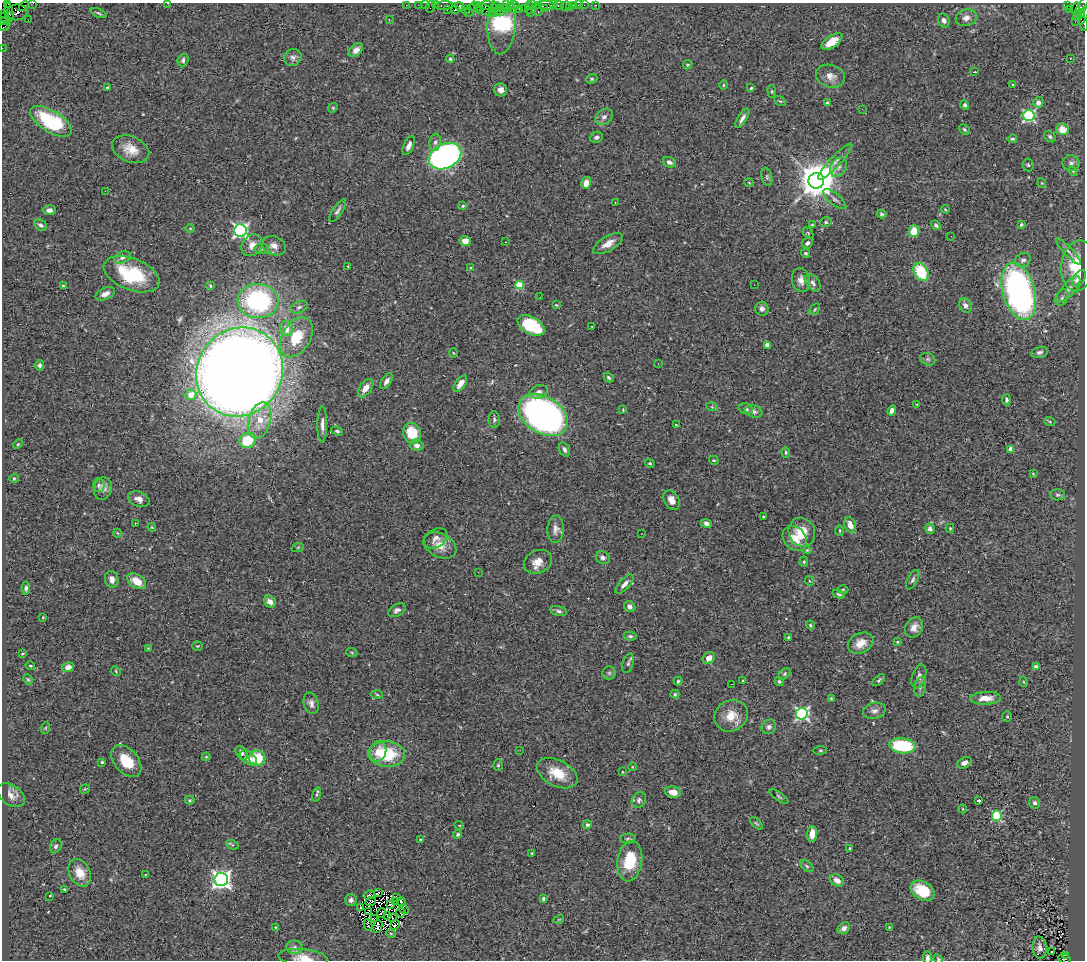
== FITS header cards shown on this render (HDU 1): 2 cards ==
NAXIS1  =                 1083
NAXIS2  =                  958

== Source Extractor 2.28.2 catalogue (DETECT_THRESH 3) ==
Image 1083 x 958 px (HDU 1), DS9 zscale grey, 1 PNG px = 1 image px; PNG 1087 x 962 px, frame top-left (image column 1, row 958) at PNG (2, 3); each listed source drawn as its Kron ellipse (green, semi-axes under 4 px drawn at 4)
Background 0.789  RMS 0.057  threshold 0.17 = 3 sigma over >= 5 px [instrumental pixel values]
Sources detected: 373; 9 with non-positive FLUX_AUTO (blend fragments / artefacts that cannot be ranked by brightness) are neither listed nor drawn; the other 364 listed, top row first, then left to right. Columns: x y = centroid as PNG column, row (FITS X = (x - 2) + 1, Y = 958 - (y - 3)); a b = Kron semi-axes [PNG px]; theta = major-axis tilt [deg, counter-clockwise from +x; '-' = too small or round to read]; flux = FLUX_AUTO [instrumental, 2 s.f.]
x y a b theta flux
7 3 3 2 - 30
33 3 2 2 - 20
167 3 2 2 - 55
406 5 2 2 - 23
418 5 2 2 - 33
425 5 2 2 - 23
435 5 2 2 - 36
444 5 9 3 2 110
496 5 4 2 - 160
507 5 4 2 - 41
513 5 6 2 -10 150
533 5 4 3 - 84
538 5 3 2 - 49
547 5 9 4 -9 200
554 5 3 2 - 54
558 5 5 3 - 73
574 5 3 3 - 61
578 5 2 2 - 12
584 5 2 2 - 28
595 5 3 2 - 18
24 6 5 2 - 80
474 6 5 2 - 51
486 6 7 3 5 190
566 6 5 2 - 24
1067 6 4 3 - 790
430 7 6 2 72 65
460 7 5 4 - 240
569 7 2 2 - 9.9
1082 7 11 3 61 190
501 8 3 3 - 200
511 8 5 3 - 120
524 8 2 2 - 37
529 8 6 2 90 87
544 8 4 2 - 87
478 9 4 3 - 240
485 9 13 4 -29 440
495 9 2 2 - 68
505 9 3 2 - 99
520 9 2 2 - 28
1076 9 7 3 84 300
447 10 4 2 - 54
455 10 4 3 - 130
465 10 2 2 - 100
1070 10 2 2 - 16
470 11 6 3 62 110
501 11 4 2 - 290
9 12 9 3 -82 220
17 12 11 8 8 560
493 12 2 2 - 48
531 12 5 2 - 87
538 12 3 2 - 140
98 13 8 3 -24 6.5
5 14 3 2 - 35
1079 15 6 4 35 280
1084 15 10 4 67 270
9 17 4 3 - 110
966 18 11 8 18 23
5 19 7 3 -45 200
389 19 3 3 - 2.9
28 20 2 2 - 4.1
944 20 7 5 -71 15
3 22 4 3 - 43
1075 22 2 2 - 37
502 23 31 14 86 470
1084 24 7 3 -78 62
4 27 5 2 - 15
832 42 12 6 33 49
2 48 2 2 - 18
356 50 8 5 45 19
293 57 9 8 - 15
1070 58 2 2 - 2.9
450 59 4 4 - 5.3
183 60 6 5 - 11
688 65 5 3 - 3.4
975 72 3 2 - 4
830 76 15 11 -15 30
592 79 6 4 23 5.5
1012 84 3 2 - 5.5
723 85 5 3 - 3.7
107 88 3 3 - 7.5
751 88 4 3 - 4.3
501 90 6 6 - 23
772 91 6 3 -82 4.2
780 101 6 3 -34 4.2
1038 102 5 5 - 16
827 103 3 3 - 5.5
965 105 4 4 - 7.3
333 108 5 4 - 4.1
862 109 3 2 - 3.7
1029 116 5 5 - 540
604 117 10 7 38 18
742 118 11 4 59 17
51 121 23 10 -32 300
964 129 6 4 -45 6.2
1062 129 6 5 - 57
596 137 7 5 20 11
1050 137 7 5 -41 7.7
1012 139 5 3 - 5.6
435 142 8 6 80 13
409 146 10 5 66 20
131 149 19 12 -22 57
445 156 17 12 27 1300
835 161 24 5 47 26
669 162 6 5 - 14
1071 163 8 8 - 13
1028 165 6 5 - 6.5
839 167 10 7 57 18
1073 171 5 3 - 3.4
767 177 9 5 -77 8.1
816 181 8 7 - 11000
586 183 6 5 - 32
749 183 5 3 - 3.2
1042 183 5 3 - 3.2
105 191 2 2 - 29
835 199 14 5 -39 16
615 203 3 3 - 3.3
463 206 4 3 - 5.2
945 209 4 3 - 3.1
49 210 6 5 - 17
338 211 13 5 56 12
882 214 5 4 - 6.1
826 222 6 4 13 5.6
41 225 7 5 -36 12
812 225 4 2 - 3.2
936 225 5 4 - 9.1
1021 225 3 3 - 7.7
190 228 5 3 - 3.2
240 230 6 6 - 990
914 231 6 5 - 78
808 233 6 3 -46 4
951 236 2 2 - 2.1
465 241 5 5 - 32
505 242 3 2 - 6.2
807 243 6 5 - 11
608 244 16 7 30 33
252 245 11 9 51 37
274 246 12 9 -22 26
262 249 7 5 4 8.7
1068 251 17 4 -47 16
806 253 4 4 - 7.3
122 257 9 5 19 14
1023 260 8 6 32 16
348 266 2 2 - 2.7
1078 266 25 16 82 170
471 268 3 3 - 3.6
921 272 10 6 -60 160
132 274 29 15 -21 250
1079 278 9 5 55 31
801 280 12 9 -78 25
813 283 10 6 -52 15
519 285 4 4 - 170
754 285 2 2 - 2.8
63 286 3 3 - 4.9
210 286 3 2 - 4.1
1069 289 16 6 49 24
1019 291 29 16 -74 1300
105 294 10 5 25 20
540 297 2 2 - 1.7
1062 298 9 5 63 10
258 301 20 17 -5 540
556 305 4 3 - 3.3
965 305 7 6 - 17
299 307 9 5 23 11
762 309 7 6 - 15
815 309 6 3 54 4.5
531 325 15 8 -28 220
592 326 2 2 - 3.7
286 328 8 6 -90 33
296 337 22 14 60 100
767 345 4 4 - 31
1039 352 8 5 12 11
453 353 5 3 - 3.1
928 359 8 6 -21 8.6
658 364 3 2 - 3.1
39 365 5 4 - 10
240 372 45 42 56 11000
609 377 5 4 - 5.7
386 381 9 5 56 17
460 384 9 5 53 29
366 388 10 6 55 37
539 392 9 6 19 17
191 395 5 5 - 56
1007 400 6 4 -88 8.1
916 404 3 2 - 2.9
712 407 6 3 -18 4
746 409 7 5 -26 8.7
623 410 3 2 - 4.9
892 410 5 4 - 15
754 411 8 6 -20 11
543 415 27 18 -33 2000
260 420 19 11 74 82
494 420 8 5 -87 9.5
1050 422 5 3 - 4.8
322 424 18 5 90 21
676 425 3 3 - 4.3
337 431 6 4 -22 6.6
412 433 10 9 - 110
248 440 8 7 - 140
18 444 5 3 - 3.7
417 445 7 5 -14 16
564 449 7 5 -72 14
1011 449 4 4 - 56
786 452 5 4 - 5.4
714 460 5 3 - 4
650 463 5 4 - 5.2
1033 474 4 3 - 3.6
14 478 4 4 - 4.1
99 485 7 5 -89 7.3
103 489 11 9 74 22
1058 495 7 5 -2 7.8
139 499 11 7 -20 25
672 500 10 7 -62 29
763 517 3 2 - 2.9
135 523 2 2 - 2.5
706 523 6 4 -23 12
850 525 8 5 -66 30
152 527 4 3 - 3.1
950 528 4 3 - 4
556 529 14 8 86 22
930 529 5 5 - 15
840 531 5 3 - 3.7
802 532 14 13 - 83
117 533 4 3 - 2.9
642 534 2 2 - 16
795 538 13 11 -49 55
436 539 13 9 33 22
440 545 17 11 -27 50
298 547 6 4 19 4.9
807 550 4 3 - 3.5
603 558 7 6 - 13
538 562 15 11 25 40
804 562 5 4 - 6
478 572 2 2 - 7.7
112 579 8 6 -77 23
913 580 11 5 62 11
137 581 10 6 -32 56
810 581 5 3 - 3.4
624 584 12 5 48 18
26 588 6 4 86 9.2
843 589 5 3 - 4
839 594 6 3 -19 5.9
270 602 6 5 - 24
630 607 6 5 - 17
397 610 9 6 31 13
559 611 9 5 -12 10
43 617 4 2 - 2.7
810 625 4 3 - 4.3
914 627 11 8 57 25
630 636 6 4 -9 7.4
788 637 3 2 - 4.9
897 642 4 3 - 3.2
861 643 13 10 26 44
197 646 5 4 - 5
148 648 3 3 - 2.7
352 653 5 3 - 3.8
22 654 4 3 - 3
709 658 6 5 - 29
628 663 10 5 72 10
30 666 5 3 - 3.7
68 667 6 4 10 25
1036 667 4 3 - 31
116 671 5 4 - 4.7
609 673 6 6 - 8.5
785 674 6 4 42 5.3
919 676 12 6 72 18
28 679 5 4 - 4.8
879 680 7 4 41 6.4
678 681 4 4 - 5
742 681 4 2 - 2.7
779 681 5 4 - 6.2
1024 682 5 3 - 3.4
731 684 3 2 - 2.8
920 687 10 5 77 13
675 694 4 4 - 5.1
377 695 6 3 -4 4.5
831 698 4 4 - 3.7
985 698 15 6 2 43
311 703 11 7 -72 19
874 711 11 8 13 19
802 714 6 5 - 730
731 716 17 15 29 69
1007 716 5 5 - 5.3
769 727 7 6 - 11
45 728 6 3 70 4
902 746 13 7 -6 250
520 750 2 2 - 7.4
820 750 7 3 8 5.1
378 751 10 8 76 32
242 753 8 5 -56 13
387 754 18 13 -3 190
206 757 4 4 - 3.3
248 758 10 6 -38 28
257 758 8 8 - 120
126 761 18 12 -49 95
102 762 3 3 - 5.2
964 763 8 5 27 15
498 765 6 5 - 5.4
632 767 4 3 - 2.8
622 772 3 3 - 4.1
557 773 22 13 -26 97
85 789 5 3 - 3.5
673 792 8 5 -11 28
11 795 15 10 -35 27
316 795 7 3 71 5.8
779 797 11 4 -34 7.1
190 800 5 4 - 4.5
639 800 8 6 56 11
979 800 4 3 - 10
1035 803 6 5 - 10
963 809 4 3 - 3.6
997 816 5 5 - 300
756 823 8 3 -45 4.8
459 825 5 3 - 3.1
587 825 4 4 - 6.5
458 834 4 4 - 5.6
812 834 8 5 89 40
628 839 7 5 4 7.2
421 840 3 2 - 4
232 845 7 4 -26 4.2
56 846 7 5 63 8.4
850 848 3 2 - 3.2
532 853 3 3 - 4.2
630 861 20 12 82 150
807 866 7 5 -36 7.2
80 873 14 10 -64 52
145 874 3 3 - 4.7
221 879 7 6 - 1800
837 880 7 5 -30 25
64 889 3 2 - 4.6
922 891 13 9 -31 120
379 892 4 2 - 9.3
369 895 6 3 29 8.6
49 897 4 2 - 28
397 897 3 2 - 4.3
543 898 3 3 - 6.6
351 900 6 5 - 12
396 901 4 2 - 3.2
371 902 5 2 - 0.72
401 902 5 3 - 12
391 905 4 2 - 5.3
360 907 3 3 - 12
404 909 5 3 - 9.2
369 911 4 2 - 0.031
381 913 5 2 - 1
401 913 5 2 - 1.9
387 916 2 2 - 2.6
392 917 2 2 - 3.7
374 919 4 2 - 0.1
559 919 5 3 - 3.1
368 925 6 2 -81 13
395 925 5 2 - 4
378 926 7 4 82 1.5
889 927 2 2 - 2.8
276 928 4 3 - 4.4
844 928 7 5 40 14
391 934 5 3 - 3.2
295 947 8 6 -1 14
1040 948 11 7 -87 16
1051 952 2 2 - 3.7
1065 955 3 2 - 120
303 958 25 9 -6 48
927 958 6 4 -87 12
938 959 5 4 - 4.2
1064 959 6 3 -23 230
At the frame edge (FLAGS 8, measured only in part): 12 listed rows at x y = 7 3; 33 3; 167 3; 1084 15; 3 22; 1084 24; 4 27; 2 48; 303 958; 927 958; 938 959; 1064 959
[9 non-positive-flux detections neither listed nor drawn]